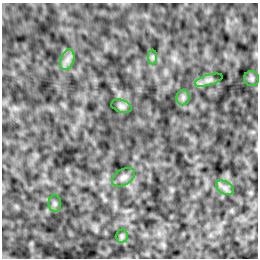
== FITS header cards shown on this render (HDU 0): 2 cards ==
NAXIS1  =                  256 /Number of positions along axis 1
NAXIS2  =                  256 /Number of positions along axis 2

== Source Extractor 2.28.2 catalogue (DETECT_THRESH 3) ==
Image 256 x 256 px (HDU 0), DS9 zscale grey, 1 PNG px = 1 image px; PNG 260 x 260 px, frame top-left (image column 1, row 256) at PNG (2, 3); each listed source drawn as its Kron ellipse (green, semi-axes under 4 px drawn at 4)
Background 8.24e-04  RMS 0.0022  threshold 0.00645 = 3 sigma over >= 5 px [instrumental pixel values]
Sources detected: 10; all 10 listed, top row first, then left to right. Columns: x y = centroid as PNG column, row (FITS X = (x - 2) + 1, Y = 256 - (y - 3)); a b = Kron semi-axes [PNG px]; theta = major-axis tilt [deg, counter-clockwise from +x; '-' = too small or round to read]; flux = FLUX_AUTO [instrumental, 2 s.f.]
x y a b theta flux
153 57 7 4 -90 0.26
67 60 11 6 71 0.76
252 79 7 7 - 0.35
209 80 14 5 16 0.51
183 97 8 6 89 0.39
122 106 10 6 -17 0.4
123 177 12 7 30 0.65
225 188 9 6 -30 0.52
55 204 8 6 -90 0.35
122 236 6 6 - 0.3